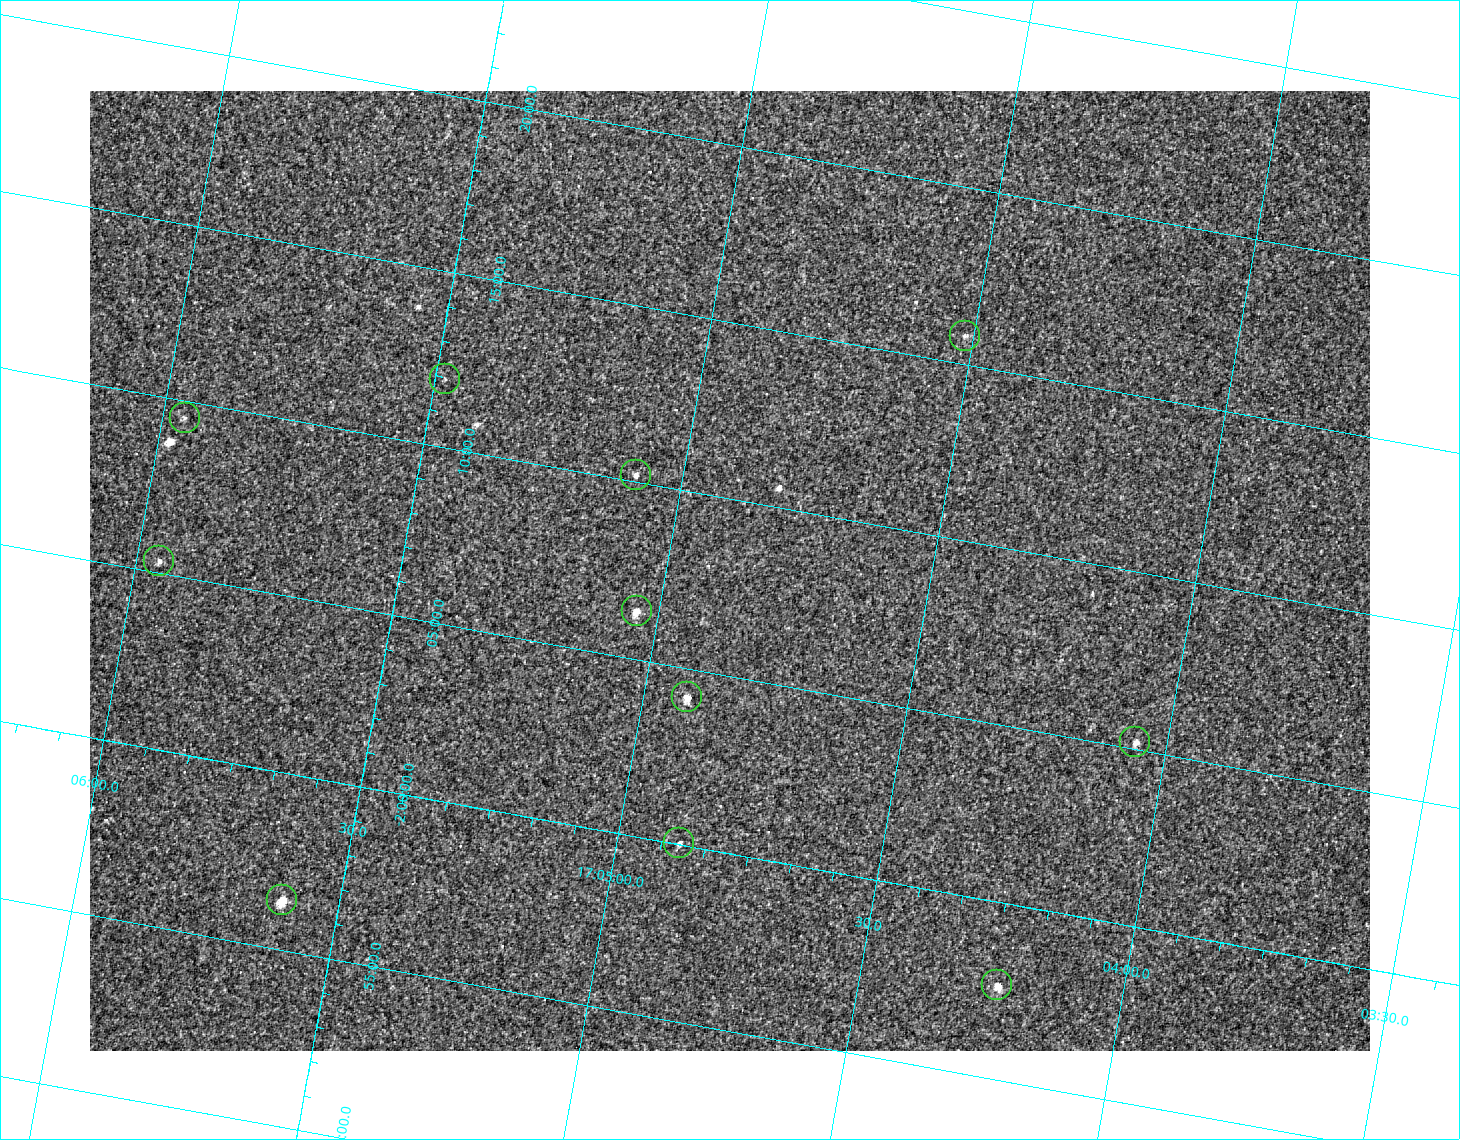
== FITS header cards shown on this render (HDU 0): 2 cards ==
NAXIS1  =                 1280 / image width
NAXIS2  =                  960 / image height

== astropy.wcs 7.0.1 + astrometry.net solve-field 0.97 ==
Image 1280 x 960 px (HDU 0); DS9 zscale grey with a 90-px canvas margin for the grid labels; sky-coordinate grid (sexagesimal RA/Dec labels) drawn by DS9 from the SOLVED WCS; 11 Tycho-2 reference stars matched to detected sources circled (green)
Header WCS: RA---TAN-SIP/DEC--TAN-SIP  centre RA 17:04:53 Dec -02:08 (256.22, -2.13 deg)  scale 1.72 arcsec/px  FOV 36.6' x 27.4'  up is +170 deg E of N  parity flipped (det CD > 0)
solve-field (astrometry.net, Tycho-2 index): VERIFIED the header's WCS against the Tycho-2 star catalogue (verified at 2 index scales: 11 matches each, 0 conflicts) and refined it, rather than solving blind
Solved WCS: RA---TAN-SIP/DEC--TAN-SIP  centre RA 17:04:53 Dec -02:08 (256.22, -2.13 deg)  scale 1.72 arcsec/px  FOV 36.7' x 27.5'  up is +170 deg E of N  parity flipped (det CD > 0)
The solver's refit moves the header's centre by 0.69 arcsec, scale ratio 1.002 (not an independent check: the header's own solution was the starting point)
Tycho-2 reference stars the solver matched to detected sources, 11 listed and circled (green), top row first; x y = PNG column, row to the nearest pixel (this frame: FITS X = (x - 90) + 1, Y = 960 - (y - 91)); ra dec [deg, ICRS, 3 dp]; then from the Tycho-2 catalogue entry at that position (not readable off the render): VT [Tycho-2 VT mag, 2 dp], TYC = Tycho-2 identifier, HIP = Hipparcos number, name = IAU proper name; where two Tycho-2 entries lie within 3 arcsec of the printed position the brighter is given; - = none
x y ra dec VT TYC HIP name
965 336 256.129 -2.263 11.48 5068-1435-1 - -
445 379 256.370 -2.199 12.34 5068-1559-1 - -
185 418 256.489 -2.159 11.74 5068-1349-1 - -
636 475 256.272 -2.170 11.68 5068-1350-1 - -
159 561 256.489 -2.089 11.24 5068-1351-1 - -
637 611 256.260 -2.106 10.73 5068-1636-1 - -
687 697 256.229 -2.070 10.02 5068-1254-1 - -
1135 742 256.015 -2.087 11.42 5068-1450-1 - -
679 843 256.221 -2.001 11.48 5068-1290-1 - -
282 900 256.402 -1.940 11.23 5068-1490-1 - -
997 985 256.059 -1.961 10.62 5068-1857-1 - -